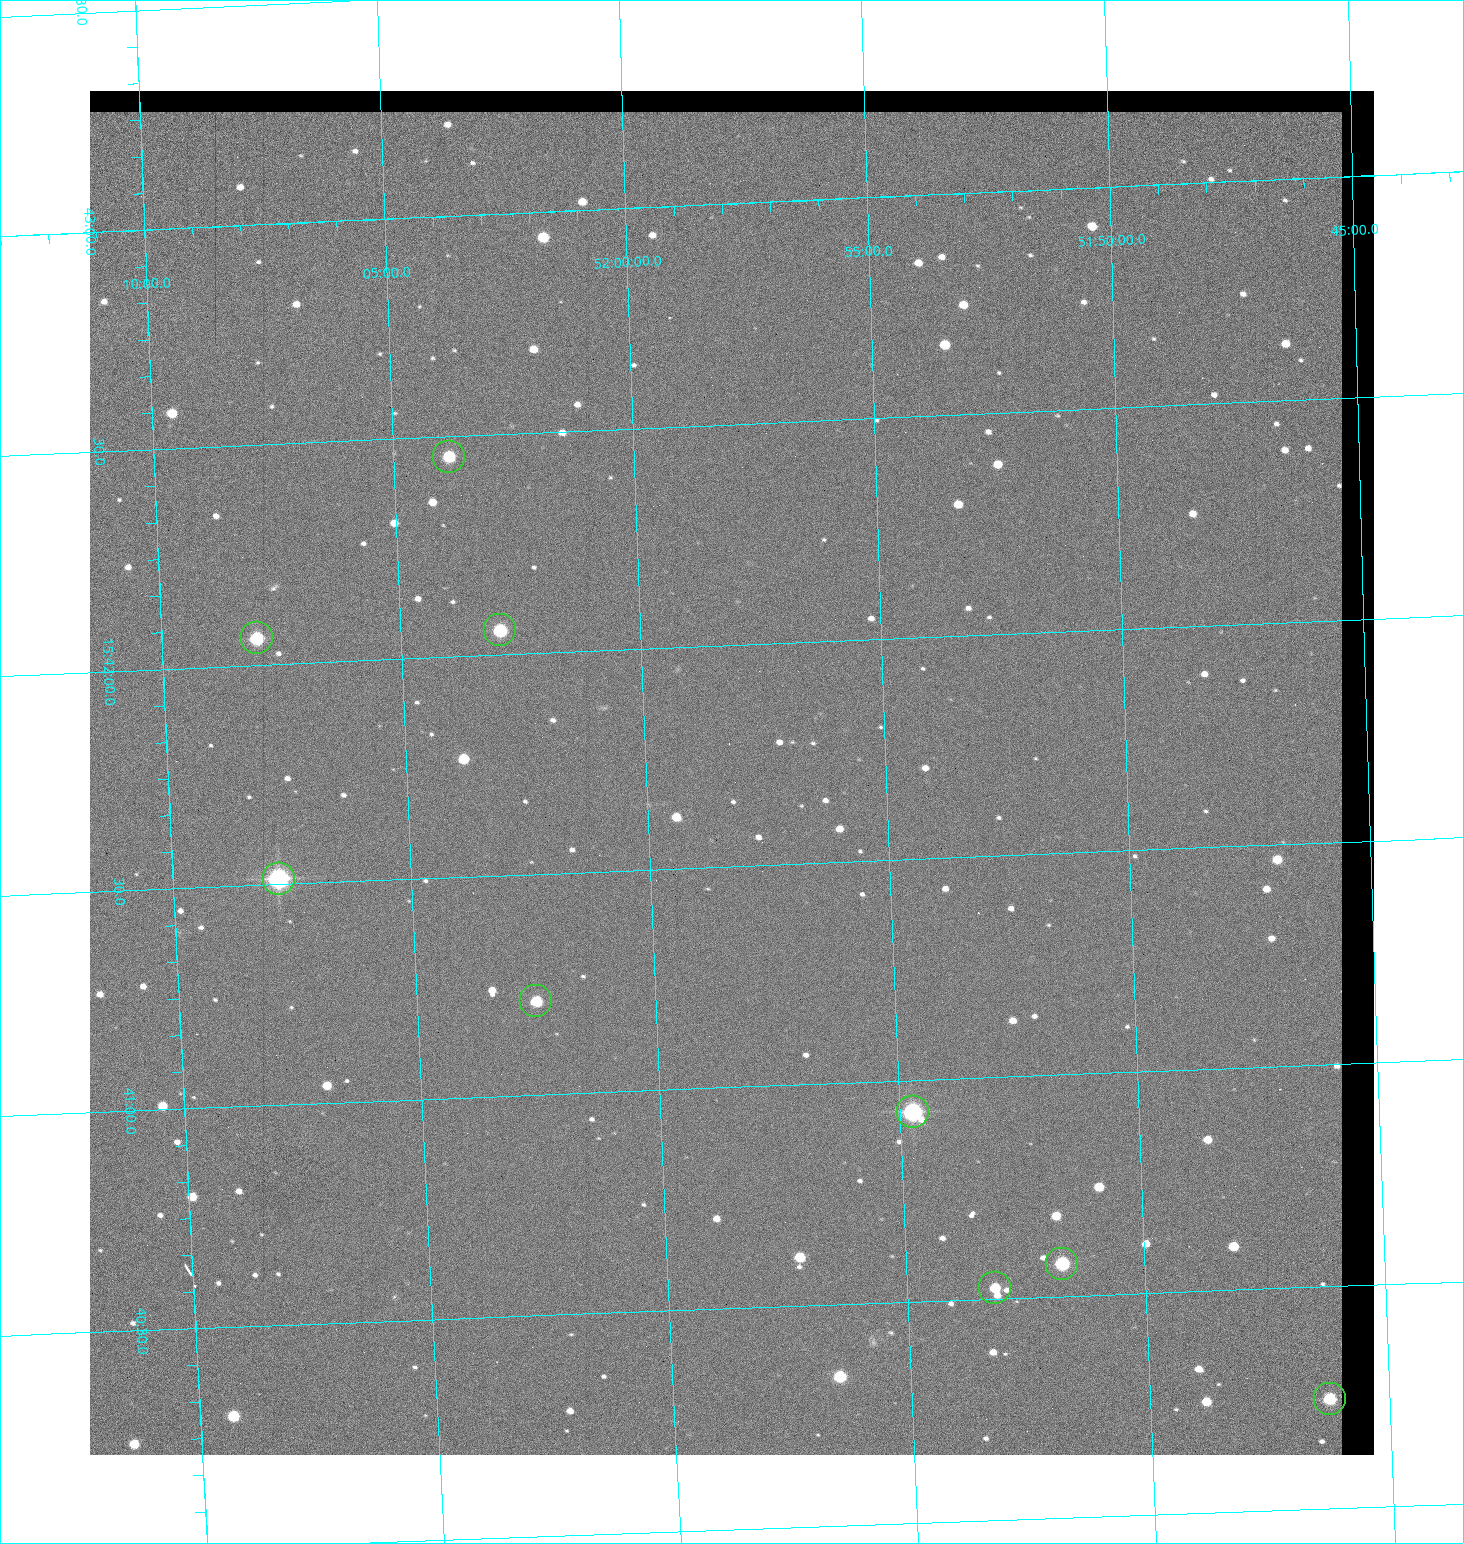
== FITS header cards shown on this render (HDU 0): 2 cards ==
NAXIS1  =                 1284 / length of data axis 1
NAXIS2  =                 1364 / length of data axis 2

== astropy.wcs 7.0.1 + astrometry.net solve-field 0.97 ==
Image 1284 x 1364 px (HDU 0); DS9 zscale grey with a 90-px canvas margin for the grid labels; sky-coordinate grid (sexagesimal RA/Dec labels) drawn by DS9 from the SOLVED WCS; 9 Tycho-2 reference stars matched to detected sources circled (green)
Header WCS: RA---TAN/DEC--TAN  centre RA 15:41:43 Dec +51:58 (235.43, +51.97 deg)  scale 1.26 arcsec/px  FOV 26.9' x 28.5'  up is +92 deg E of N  parity flipped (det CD > 0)
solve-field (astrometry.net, Tycho-2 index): VERIFIED the header's WCS against the Tycho-2 star catalogue (9 matches, 0 conflicts) and refined it, rather than solving blind
Solved WCS: RA---TAN-SIP/DEC--TAN-SIP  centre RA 15:41:43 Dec +51:58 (235.43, +51.97 deg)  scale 1.25 arcsec/px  FOV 26.8' x 28.5'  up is +92 deg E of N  parity flipped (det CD > 0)
The solver's refit moves the header's centre by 0.45 arcsec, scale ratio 0.9964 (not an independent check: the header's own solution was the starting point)
Tycho-2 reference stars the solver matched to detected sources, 9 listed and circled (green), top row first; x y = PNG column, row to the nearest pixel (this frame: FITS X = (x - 90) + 1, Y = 1364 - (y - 91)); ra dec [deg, ICRS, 3 dp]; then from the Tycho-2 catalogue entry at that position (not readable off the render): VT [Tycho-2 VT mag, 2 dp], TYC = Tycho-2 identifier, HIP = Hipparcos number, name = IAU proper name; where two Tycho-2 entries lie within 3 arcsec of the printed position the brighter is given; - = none
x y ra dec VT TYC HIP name
449 457 235.614 +52.064 11.61 3489-1132-1 - -
500 630 235.514 +52.049 11.19 3489-1407-1 - -
257 638 235.515 +52.133 11.12 3489-1380-1 - -
279 879 235.378 +52.130 9.31 3489-1322-1 76850 -
536 1001 235.303 +52.042 11.52 3489-958-1 - -
913 1112 235.232 +51.912 9.59 3489-824-1 - -
1062 1264 235.143 +51.862 10.97 3489-1016-1 - -
995 1288 235.131 +51.886 12.29 3489-908-1 - -
1330 1399 235.062 +51.771 11.53 3489-1453-1 - -